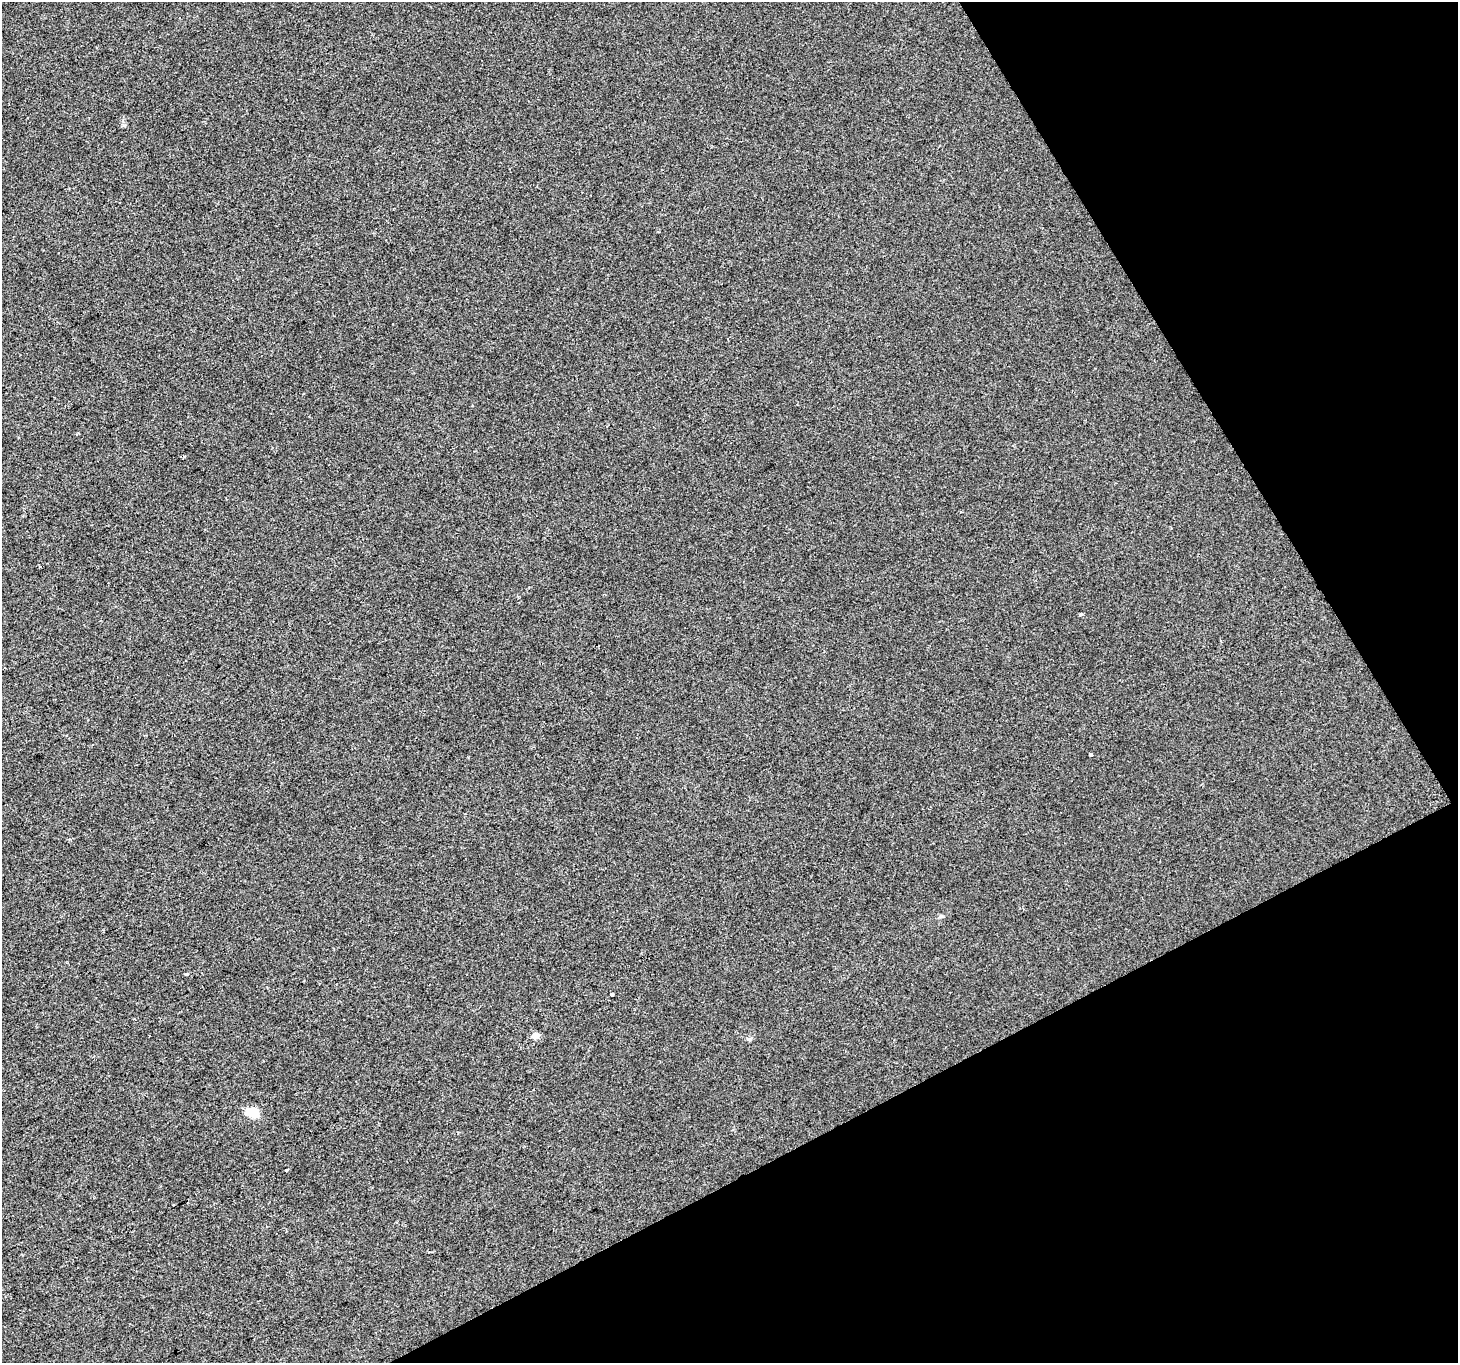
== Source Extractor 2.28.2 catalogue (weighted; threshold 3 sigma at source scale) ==
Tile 12 of 4 x 4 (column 4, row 3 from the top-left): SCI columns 4372-5827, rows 1531-2891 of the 5827 x 5722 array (HDU 1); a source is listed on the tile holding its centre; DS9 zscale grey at full resolution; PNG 1460 x 1365 px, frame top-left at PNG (2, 2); no overlay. Shown black and unused: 25% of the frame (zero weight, under 2 of 3 exposures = <1% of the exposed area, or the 3 px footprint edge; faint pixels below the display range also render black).
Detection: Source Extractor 2.28.2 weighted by HDU 2 'WHT'; one run over the whole footprint, this tile lists its part. Background 0.00146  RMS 0.0056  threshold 0.0253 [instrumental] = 3 sigma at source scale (4.5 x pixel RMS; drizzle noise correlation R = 1.50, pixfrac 1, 0.0396/0.0396 arcsec/px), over >= 5 px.
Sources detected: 9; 1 inside a brighter object's white glare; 1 cosmic-ray / hot-pixel residue — not listed; the other 7 listed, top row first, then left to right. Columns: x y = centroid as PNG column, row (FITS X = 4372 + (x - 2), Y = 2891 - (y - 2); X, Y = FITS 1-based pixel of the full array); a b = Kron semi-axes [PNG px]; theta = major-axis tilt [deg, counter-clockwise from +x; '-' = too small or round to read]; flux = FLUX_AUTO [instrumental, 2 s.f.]
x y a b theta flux
1081 614 4 4 - 0.64
1090 754 3 3 - 1.7
187 974 5 4 - 0.67
612 995 4 3 - 1.8
536 1036 5 4 - 7.5
254 1113 14 12 12 7
287 1169 4 2 - 1.1